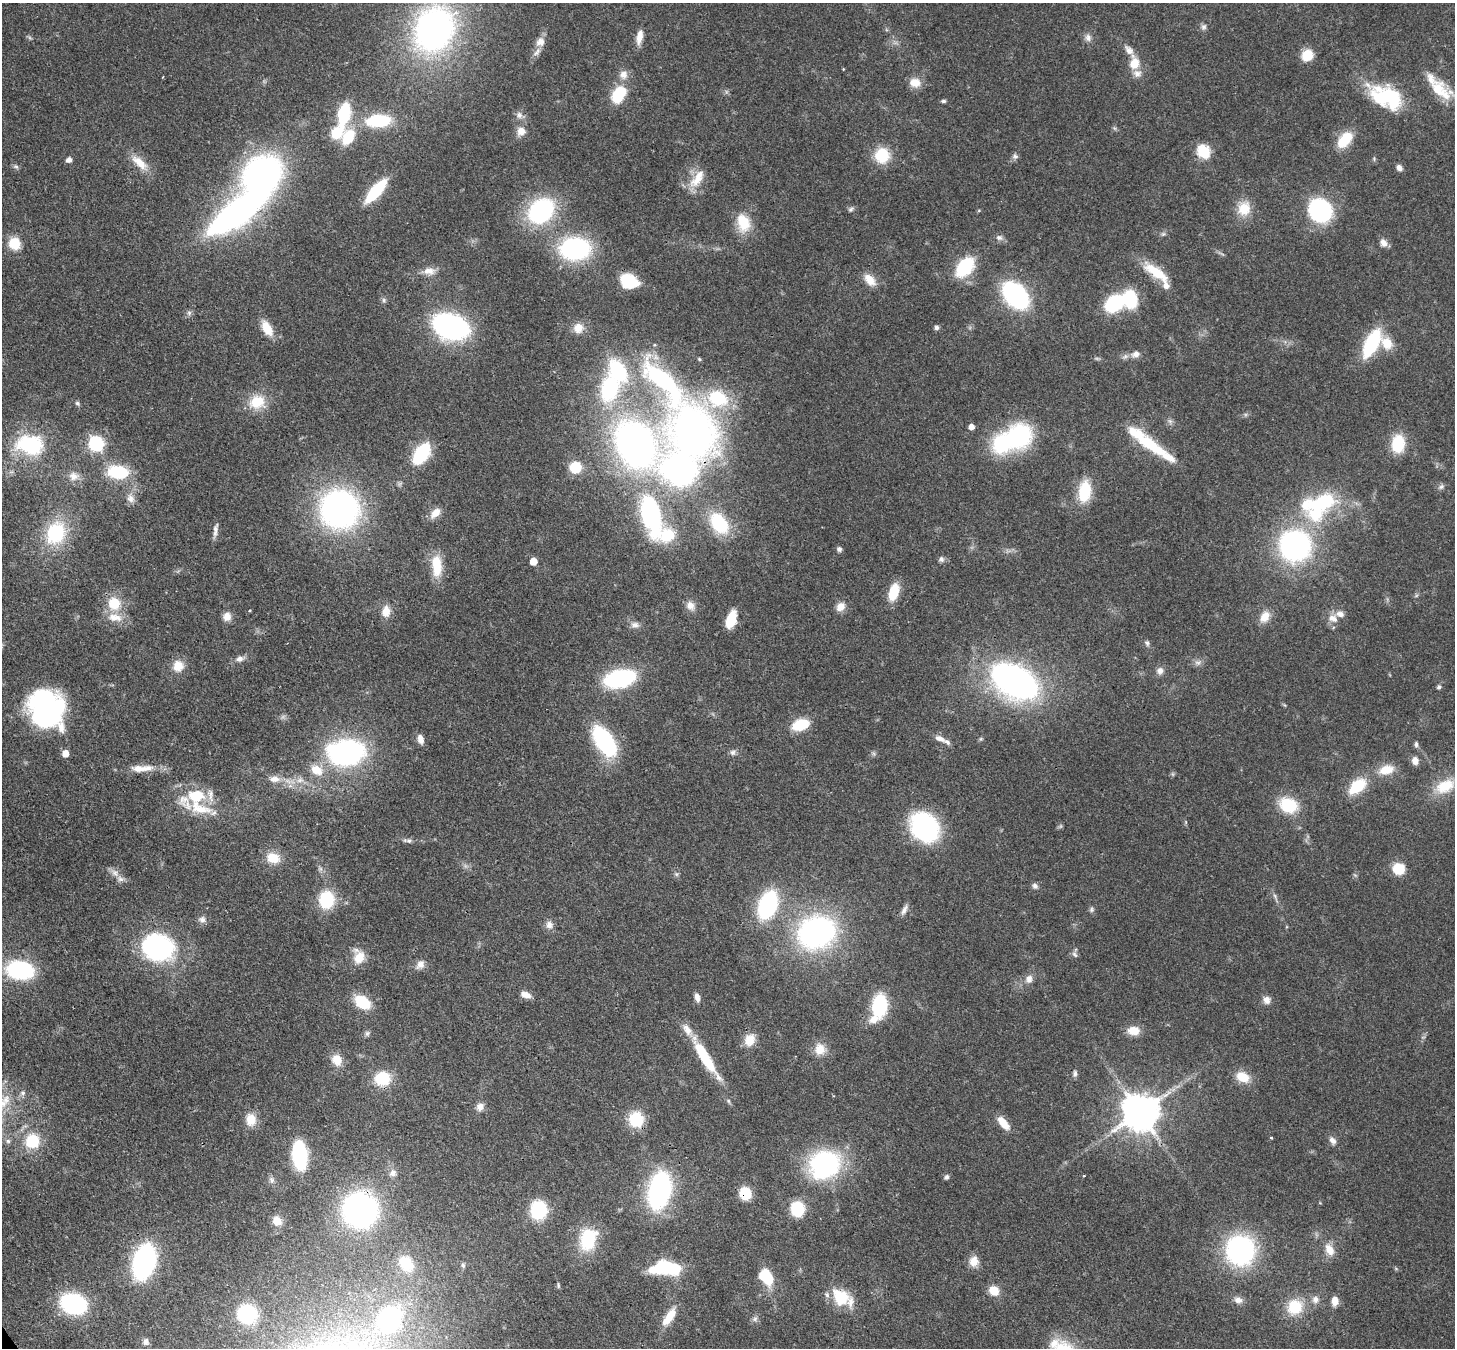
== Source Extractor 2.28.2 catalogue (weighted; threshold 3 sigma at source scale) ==
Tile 7 of 4 x 4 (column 3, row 2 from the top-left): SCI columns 2986-4438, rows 3042-4387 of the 5971 x 5942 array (HDU 1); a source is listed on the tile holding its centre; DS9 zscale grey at full resolution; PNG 1457 x 1350 px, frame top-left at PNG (2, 3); no overlay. Shown black and unused: <1% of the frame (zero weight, under 3 of 4 exposures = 7% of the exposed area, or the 3 px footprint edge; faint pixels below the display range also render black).
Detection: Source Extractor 2.28.2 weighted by HDU 2 'WHT'; one run over the whole footprint, this tile lists its part. Background 0.0752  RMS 0.0038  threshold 0.0172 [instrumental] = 3 sigma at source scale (4.5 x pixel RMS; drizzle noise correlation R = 1.50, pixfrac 1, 0.05/0.05 arcsec/px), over >= 5 px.
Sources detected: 232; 1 too faint to see at this stretch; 6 inside a brighter object's white glare — not listed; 17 inside a brighter listed object's ellipse — not listed separately; the other 208 listed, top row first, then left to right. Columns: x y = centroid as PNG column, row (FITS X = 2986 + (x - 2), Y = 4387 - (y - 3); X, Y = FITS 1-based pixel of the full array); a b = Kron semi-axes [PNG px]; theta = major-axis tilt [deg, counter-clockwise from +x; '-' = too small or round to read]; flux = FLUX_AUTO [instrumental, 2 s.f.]
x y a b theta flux
1204 27 9 7 61 1.3
434 29 39 32 64 140
639 37 18 7 79 3.6
1088 38 10 8 -84 1.9
540 42 13 11 56 3.1
1307 55 9 8 - 11
1134 63 17 12 90 6.8
623 75 11 11 - 3.1
915 83 13 11 -9 4.8
1439 90 33 17 -38 13
618 95 20 13 62 14
1388 97 39 23 -15 30
943 101 6 4 0 0.79
344 114 17 8 78 28
519 115 10 9 - 2
378 121 27 13 4 21
521 131 11 11 - 3.5
337 133 14 12 44 9.8
348 137 16 11 60 13
1345 140 18 11 51 12
1203 151 6 6 - 52
882 155 18 17 - 12
1015 156 8 7 - 1.1
69 160 7 5 16 1.8
140 163 26 11 -40 6.6
16 167 8 5 -28 0.84
1399 168 7 6 - 1.8
697 178 29 11 55 7.5
376 191 23 7 48 27
1244 208 18 16 76 7.7
851 209 8 6 36 0.94
1320 210 18 16 -44 56
541 211 23 18 44 54
979 211 5 3 - 0.42
237 213 58 20 35 150
743 223 24 16 -74 11
1163 234 6 5 - 0.72
999 238 9 7 -14 1.5
14 243 12 11 - 9.1
1383 243 10 8 -58 2.4
575 249 26 19 6 56
965 267 14 9 50 35
429 271 17 10 -8 3.7
1157 273 35 11 -36 12
870 280 17 10 -47 5.1
629 281 16 12 -22 13
1015 295 19 13 -47 76
1130 299 17 13 -81 18
384 300 6 5 - 0.82
1114 303 17 12 38 29
189 313 8 6 69 1
451 326 23 15 -19 120
936 327 6 6 - 0.96
267 328 17 9 -61 7.8
578 328 13 13 - 4.3
1372 343 23 10 63 36
1387 343 15 12 -55 6.7
1135 354 13 9 19 2.6
699 359 5 4 - 0.53
663 381 75 23 -49 64
609 388 21 15 77 37
718 398 26 20 -21 21
257 402 20 17 11 10
77 403 7 5 -33 0.75
971 427 5 5 - 2.8
694 431 40 33 -61 180
1020 436 23 21 57 42
1148 443 34 15 -30 15
96 444 7 6 - 85
635 444 42 31 -55 170
1398 444 16 11 86 16
30 445 31 22 -7 31
421 454 16 9 55 35
575 467 10 10 - 11
680 470 41 38 -37 98
118 472 17 11 -6 24
73 476 14 13 - 3.8
1441 487 9 6 30 1.1
1085 491 23 13 82 15
131 498 13 10 -63 2.8
1318 502 59 23 12 33
339 509 28 28 - 140
435 513 14 9 45 3.9
650 515 51 21 -76 56
719 523 24 16 -55 23
215 530 20 5 81 2
56 533 21 17 65 28
1295 546 23 23 - 97
839 549 6 6 - 1.1
941 559 7 7 - 1.2
533 561 5 5 - 7.8
437 565 26 11 -86 11
894 592 16 9 72 11
114 604 16 15 - 10
690 605 12 10 -61 3.1
840 607 10 9 - 3.8
250 610 3 3 - 0.39
386 611 14 10 89 4.3
227 617 10 10 - 3.2
1265 617 14 10 58 4.7
1333 618 14 11 -28 3.7
731 620 16 8 71 11
635 625 12 8 -7 1.9
1147 643 8 5 -67 0.95
240 659 9 8 - 1.9
1198 663 9 6 0 1.5
178 666 14 13 - 5.3
1160 671 9 9 - 2
620 678 23 12 13 57
1015 681 36 22 -30 160
1439 687 6 5 - 0.81
48 709 41 29 -9 47
800 725 16 10 18 14
939 738 15 7 -21 2.5
420 739 11 6 -74 2.7
605 741 31 15 -55 42
1416 744 7 5 -90 0.86
346 752 26 18 4 100
733 752 8 7 - 1.3
65 753 5 5 - 4.9
1415 761 9 7 -68 2.5
141 768 29 9 3 6.8
316 770 16 12 -36 6.4
1386 770 19 11 15 6.4
274 779 14 8 2 3.3
300 780 11 7 10 2.2
1357 786 18 10 41 15
1445 786 29 17 24 12
196 796 23 18 -1 16
1288 805 18 14 -23 17
924 827 22 18 -53 74
409 841 9 6 -12 1.2
273 858 14 11 -18 7.1
1398 869 12 11 - 9.3
115 873 12 7 -51 2.3
676 874 6 6 - 0.78
1035 886 8 7 - 1.3
1275 896 7 4 -71 0.81
327 900 16 14 87 19
768 905 18 11 70 65
1091 909 6 6 - 0.83
904 910 14 6 63 1.8
202 919 10 9 - 1.7
549 925 10 9 - 2.3
817 932 26 21 21 120
157 947 26 21 -13 75
1075 954 10 5 -53 1
359 957 18 13 66 6.2
420 964 13 10 52 2.5
20 970 20 13 -8 51
1029 979 11 9 80 2.6
526 995 12 7 -18 2.9
697 997 10 6 -76 2.1
1267 1000 9 8 - 2.4
362 1002 18 12 -35 12
879 1006 19 10 76 37
1134 1031 14 10 1 5.3
367 1033 8 6 89 0.93
750 1040 15 12 63 5.6
820 1049 14 13 - 5.5
705 1057 46 10 -59 22
337 1060 13 11 -63 5.6
1075 1073 10 5 86 1
1243 1077 16 12 -28 7.2
382 1078 16 14 5 15
23 1093 8 6 -15 1.1
480 1107 9 9 - 2.5
1140 1112 11 10 - 1200
251 1119 15 12 -86 5.9
636 1119 14 13 - 16
1003 1123 18 8 -49 5.5
1271 1137 4 3 - 0.56
1332 1140 11 7 -54 2.1
8 1141 6 6 - 0.97
32 1141 16 16 - 14
300 1155 19 10 -85 42
825 1164 21 18 19 80
393 1173 9 8 - 1.9
947 1177 7 6 - 0.89
272 1180 9 7 -80 1.4
659 1190 25 14 78 99
745 1193 9 8 - 16
797 1209 11 10 - 21
360 1210 22 21 - 140
538 1210 14 12 80 27
277 1221 12 10 -57 4.2
588 1239 24 17 71 20
1240 1250 23 22 - 77
1329 1250 17 10 -60 4.5
974 1261 12 11 - 4.4
144 1262 20 12 74 110
406 1264 23 16 -51 12
463 1265 6 5 - 0.62
669 1267 31 13 1 29
766 1277 16 10 -47 17
558 1286 7 3 -81 0.57
994 1290 12 10 -33 5.1
840 1297 21 16 -42 16
1315 1299 11 10 - 2.3
1238 1300 12 8 -19 2.3
1335 1301 9 7 89 3.7
73 1304 18 13 -19 59
1295 1307 19 17 38 13
247 1314 15 15 - 30
669 1317 22 8 55 7.1
389 1319 28 24 53 57
755 1319 8 7 - 1.2
146 1341 9 7 -81 1.5
Overlapping masked pixels (flux is a lower limit): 3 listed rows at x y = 680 470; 745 1193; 360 1210